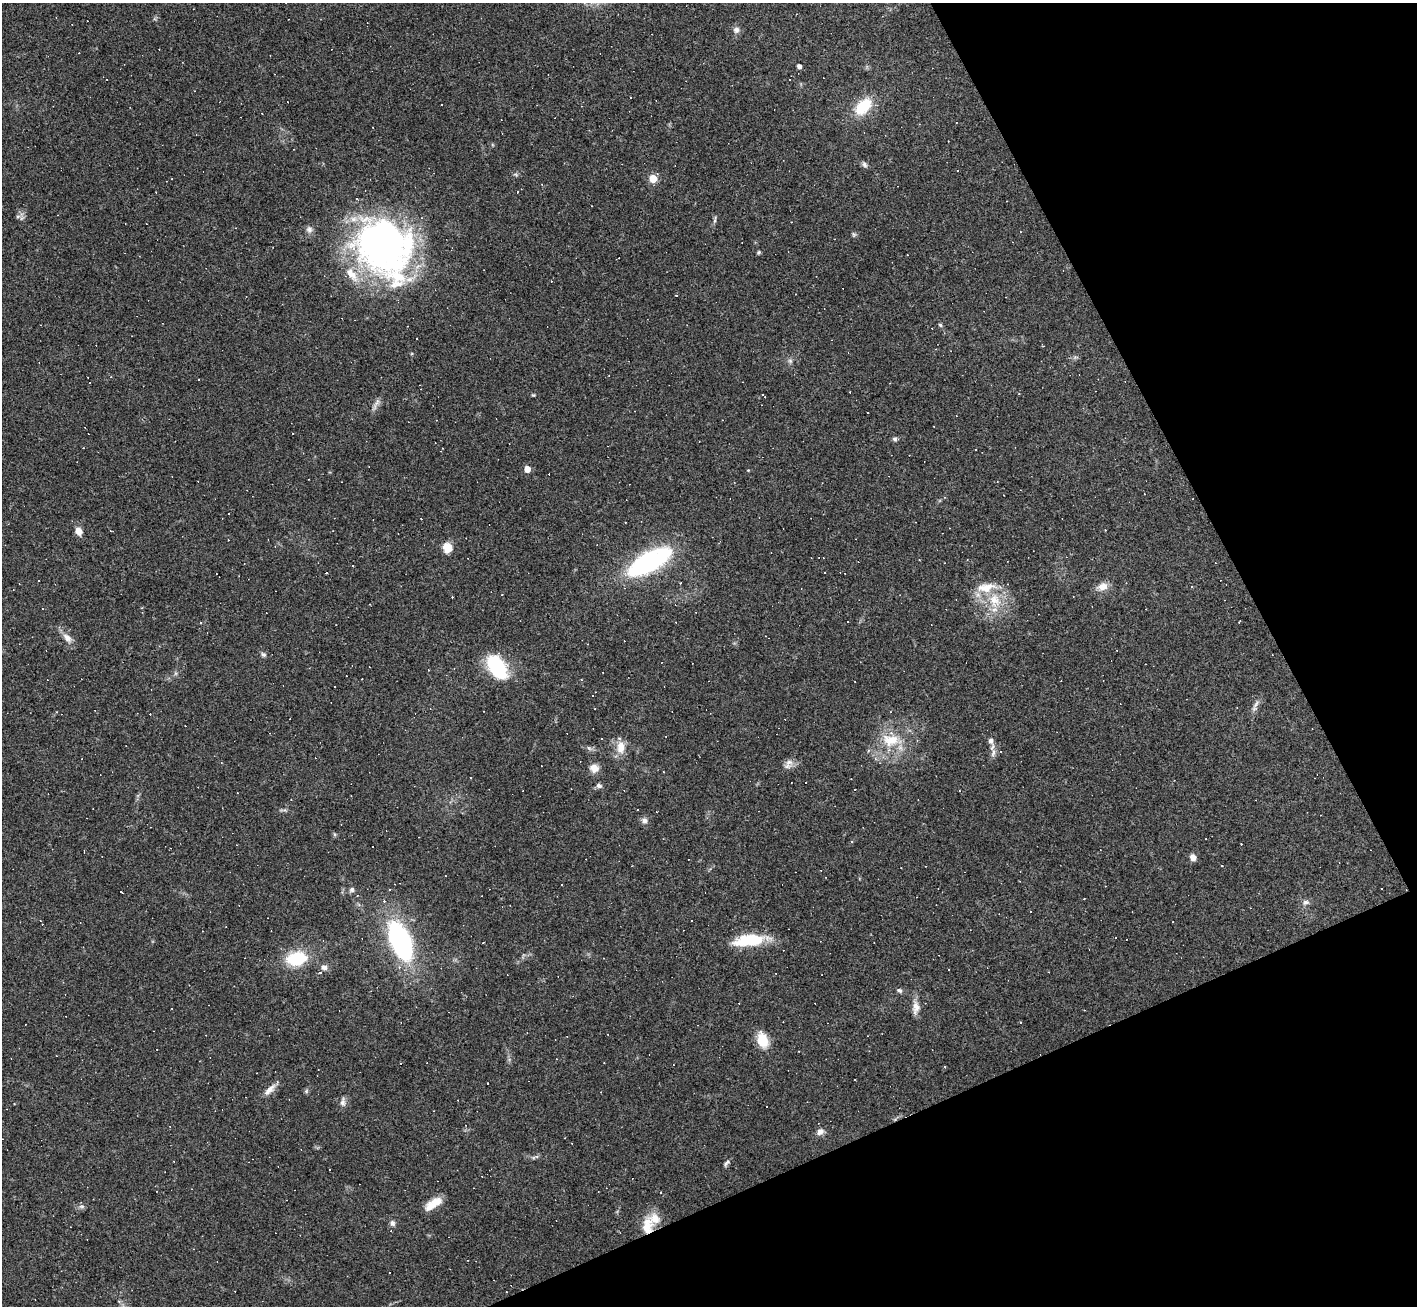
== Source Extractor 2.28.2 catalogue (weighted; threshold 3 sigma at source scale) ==
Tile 12 of 4 x 4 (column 4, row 3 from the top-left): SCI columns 4247-5661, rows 1455-2758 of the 5661 x 5650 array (HDU 1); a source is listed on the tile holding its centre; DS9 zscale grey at full resolution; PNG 1419 x 1308 px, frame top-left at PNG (2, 3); no overlay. Shown black and unused: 22% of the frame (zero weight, under 3 of 4 exposures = <1% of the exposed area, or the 3 px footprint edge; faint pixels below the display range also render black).
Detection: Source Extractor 2.28.2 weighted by HDU 2 'WHT'; one run over the whole footprint, this tile lists its part. Background 0.0685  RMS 0.0052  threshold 0.0234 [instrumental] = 3 sigma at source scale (4.5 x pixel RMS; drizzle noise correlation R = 1.50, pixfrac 1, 0.05/0.05 arcsec/px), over >= 5 px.
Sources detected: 153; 1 inside a brighter object's white glare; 67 cosmic-ray / hot-pixel residue — not listed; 5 inside a brighter listed object's ellipse — not listed separately; the other 80 listed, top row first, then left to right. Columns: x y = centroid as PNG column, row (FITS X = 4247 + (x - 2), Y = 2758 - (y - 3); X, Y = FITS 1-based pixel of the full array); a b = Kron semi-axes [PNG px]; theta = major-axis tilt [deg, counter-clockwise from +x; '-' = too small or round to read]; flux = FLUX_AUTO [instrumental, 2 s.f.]
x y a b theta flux
736 30 9 8 - 2
799 66 4 4 - 2.2
630 97 3 2 - 0.76
863 106 23 14 45 16
864 164 8 6 -47 1.3
516 175 6 4 -20 0.79
653 179 5 5 - 16
18 216 7 4 1 1
715 220 12 3 79 1.1
309 230 10 8 -76 2.1
854 234 7 5 -30 0.84
383 245 69 59 -57 210
758 252 5 4 - 0.74
676 295 3 3 - 3.4
940 325 6 4 -45 0.75
416 338 3 2 - 0.56
790 361 7 5 -45 1.2
198 379 3 2 - 0.52
533 395 4 4 - 0.51
376 404 21 4 65 2.3
85 428 2 2 - 0.26
895 439 6 5 - 1.1
442 448 3 2 - 0.34
527 469 5 4 - 6.3
78 531 8 7 - 4.1
447 548 12 11 - 5.7
649 561 30 13 30 110
353 566 3 2 - 0.75
680 583 3 2 - 0.43
1103 586 12 9 22 4.7
994 600 21 15 -84 14
142 608 3 3 - 0.4
1240 621 3 2 - 0.46
201 622 3 3 - 0.46
67 638 15 8 -48 3.9
263 654 7 6 - 1.2
497 667 24 14 -57 36
175 673 6 4 -71 0.82
581 680 3 2 - 0.41
1256 704 15 5 58 2.1
891 740 25 16 -2 15
990 741 7 6 - 2.2
621 747 18 11 -89 6.3
993 753 13 6 78 2.4
789 762 13 8 13 3
594 768 11 10 - 4.3
806 782 3 3 - 1.4
599 785 7 6 - 1.4
855 789 2 2 - 0.39
644 820 7 7 - 2.1
851 841 4 3 - 0.55
373 847 3 3 - 8.5
1193 857 7 6 - 2.8
1222 866 3 2 - 0.53
1382 889 2 2 - 0.45
352 890 7 6 - 1.3
121 892 5 3 - 2
1306 902 9 7 9 1.8
752 939 35 15 -2 19
400 941 31 15 -68 100
297 958 24 16 10 21
324 967 9 7 -17 2.3
399 967 4 4 - 0.94
899 990 7 5 -31 1.3
916 1007 17 9 89 4.2
1020 1022 3 2 - 0.64
762 1040 18 12 -72 9.9
944 1066 3 3 - 0.97
269 1090 21 6 46 3.8
306 1091 6 4 88 0.82
343 1102 12 7 84 2.2
465 1125 3 2 - 0.45
820 1132 9 7 34 2.6
727 1163 10 4 48 1.3
329 1170 3 2 - 0.37
433 1204 22 9 35 7.4
82 1206 7 4 0 1
393 1223 8 7 - 1.5
647 1226 27 15 82 12
506 1292 2 2 - 0.33
Overlapping masked pixels (flux is a lower limit): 1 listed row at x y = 647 1226